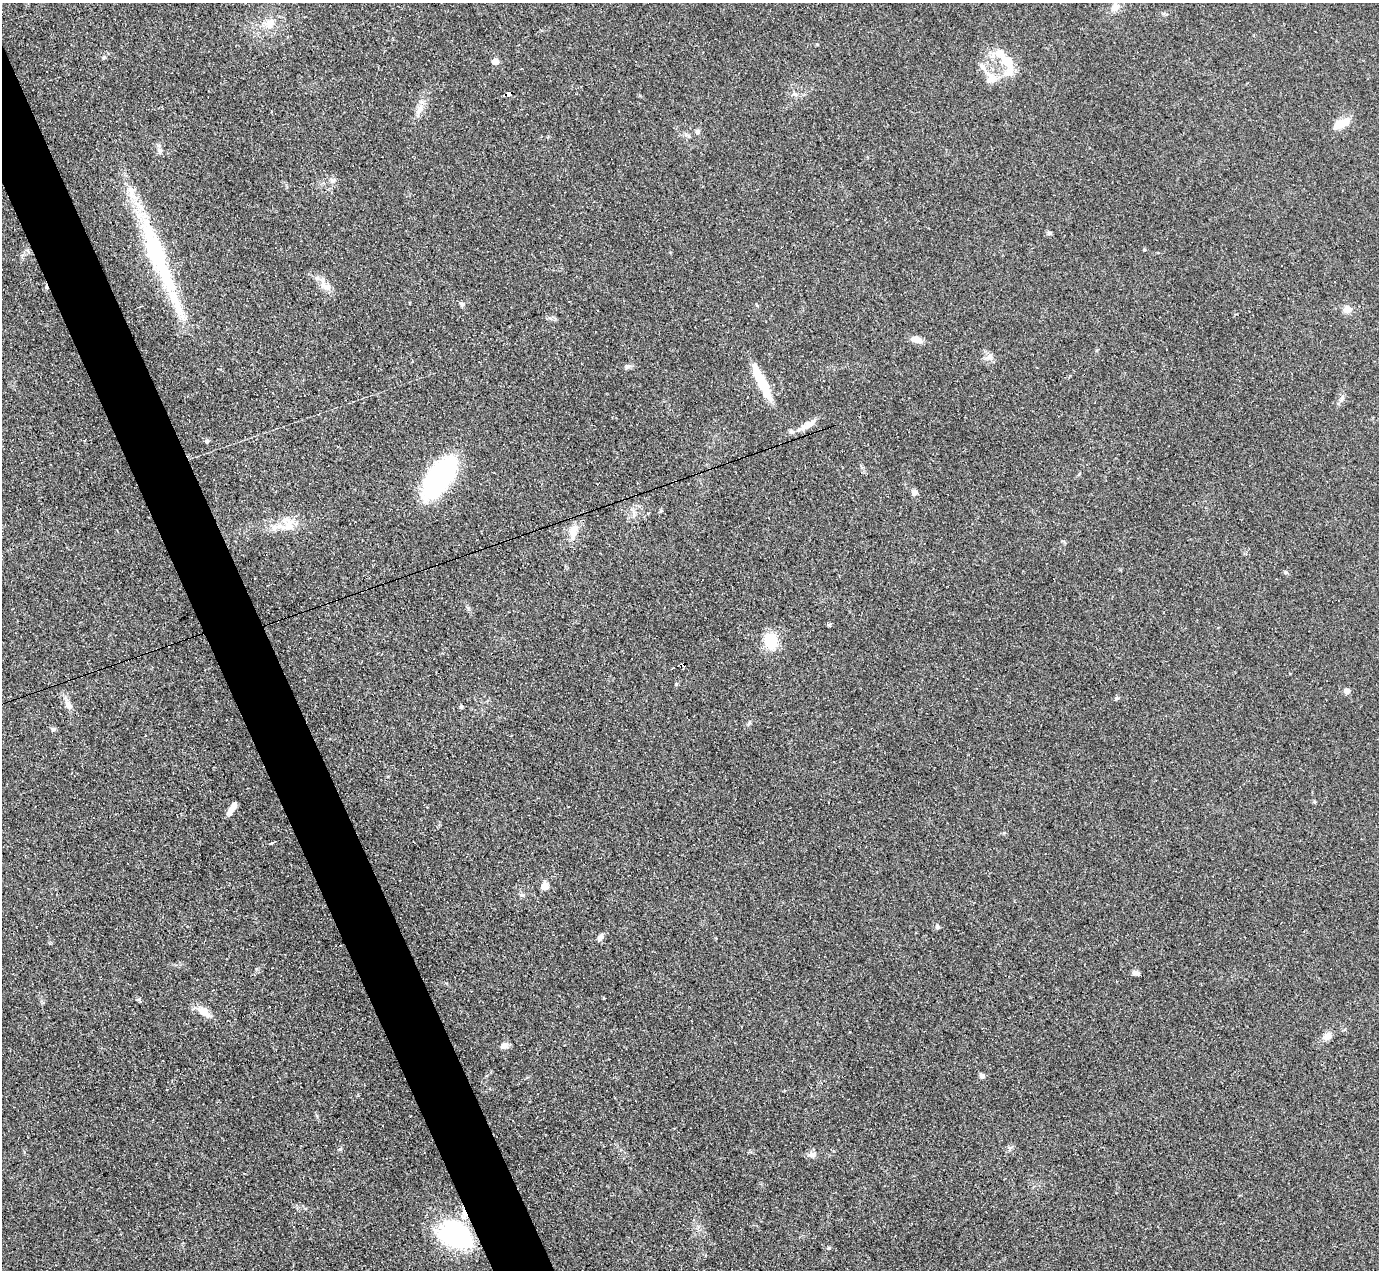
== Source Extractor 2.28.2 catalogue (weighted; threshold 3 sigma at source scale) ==
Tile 11 of 4 x 4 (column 3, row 3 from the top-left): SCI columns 2756-4132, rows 1544-2811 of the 5510 x 5494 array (HDU 1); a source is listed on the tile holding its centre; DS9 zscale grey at full resolution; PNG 1381 x 1272 px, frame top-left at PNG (2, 3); no overlay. Shown black and unused: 4% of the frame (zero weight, under 3 of 4 exposures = <1% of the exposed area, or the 3 px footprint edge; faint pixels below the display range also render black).
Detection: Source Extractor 2.28.2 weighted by HDU 2 'WHT'; one run over the whole footprint, this tile lists its part. Background 0.0775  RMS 0.0053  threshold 0.024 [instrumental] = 3 sigma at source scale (4.5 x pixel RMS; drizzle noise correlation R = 1.50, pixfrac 1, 0.05/0.05 arcsec/px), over >= 5 px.
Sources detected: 64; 2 inside a brighter object's white glare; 1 cosmic-ray / hot-pixel residue — not listed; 5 inside a brighter listed object's ellipse — not listed separately; the other 56 listed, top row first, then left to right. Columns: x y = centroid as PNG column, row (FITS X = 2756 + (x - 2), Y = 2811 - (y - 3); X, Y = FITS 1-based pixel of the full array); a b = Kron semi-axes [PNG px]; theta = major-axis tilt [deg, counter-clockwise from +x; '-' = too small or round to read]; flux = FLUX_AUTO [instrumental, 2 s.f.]
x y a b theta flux
1115 7 13 9 41 3.8
270 24 15 13 58 6.6
104 57 6 4 70 0.71
1006 60 34 12 -51 14
495 61 6 5 - 5.6
982 66 9 6 -76 2.1
990 79 17 12 34 6
509 93 6 4 16 58
794 94 6 5 - 1.2
419 110 20 7 71 4.3
1341 124 20 9 26 7.5
698 131 7 6 - 1.4
160 150 7 6 - 1.6
333 181 7 4 0 1.1
1049 233 5 5 - 0.85
150 237 66 17 -71 41
1144 250 4 4 - 0.59
326 286 13 8 -21 3.8
462 304 6 5 - 1.2
1347 309 6 5 - 9.4
917 340 14 8 -22 4
990 357 10 9 - 2.9
628 366 9 6 21 1.5
763 384 45 9 -64 18
808 425 25 7 34 5.4
85 440 3 2 - 0.86
207 441 6 5 - 0.91
439 477 32 16 53 120
914 492 7 6 - 2.1
661 511 6 3 -18 0.58
633 514 12 4 85 2
288 526 29 15 -5 11
573 531 21 11 79 6.9
1286 572 6 5 - 0.83
829 624 3 3 - 1.5
771 641 17 14 -74 16
682 665 4 4 - 19
1347 691 7 6 - 2.2
1117 698 6 4 43 0.79
68 705 16 8 -54 3.7
461 707 5 4 - 0.97
749 723 7 4 46 0.88
53 729 6 5 - 0.89
230 811 13 7 53 3.5
272 842 4 3 - 3.6
545 886 10 8 54 3.5
937 927 6 6 - 1.1
600 937 9 6 62 2.1
1135 973 8 5 -17 2.1
203 1011 20 10 -40 6.2
1327 1036 12 8 33 3.6
504 1045 10 7 26 2.6
982 1075 7 6 - 1.3
812 1155 10 8 -2 2.5
456 1235 40 27 -24 65
829 1248 4 4 - 0.62
Overlapping masked pixels (flux is a lower limit): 4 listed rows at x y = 509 93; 808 425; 682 665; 456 1235
Unlisted compact peaks at least as high as the median listed source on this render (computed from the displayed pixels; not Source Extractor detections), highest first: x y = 340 1149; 676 684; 817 44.